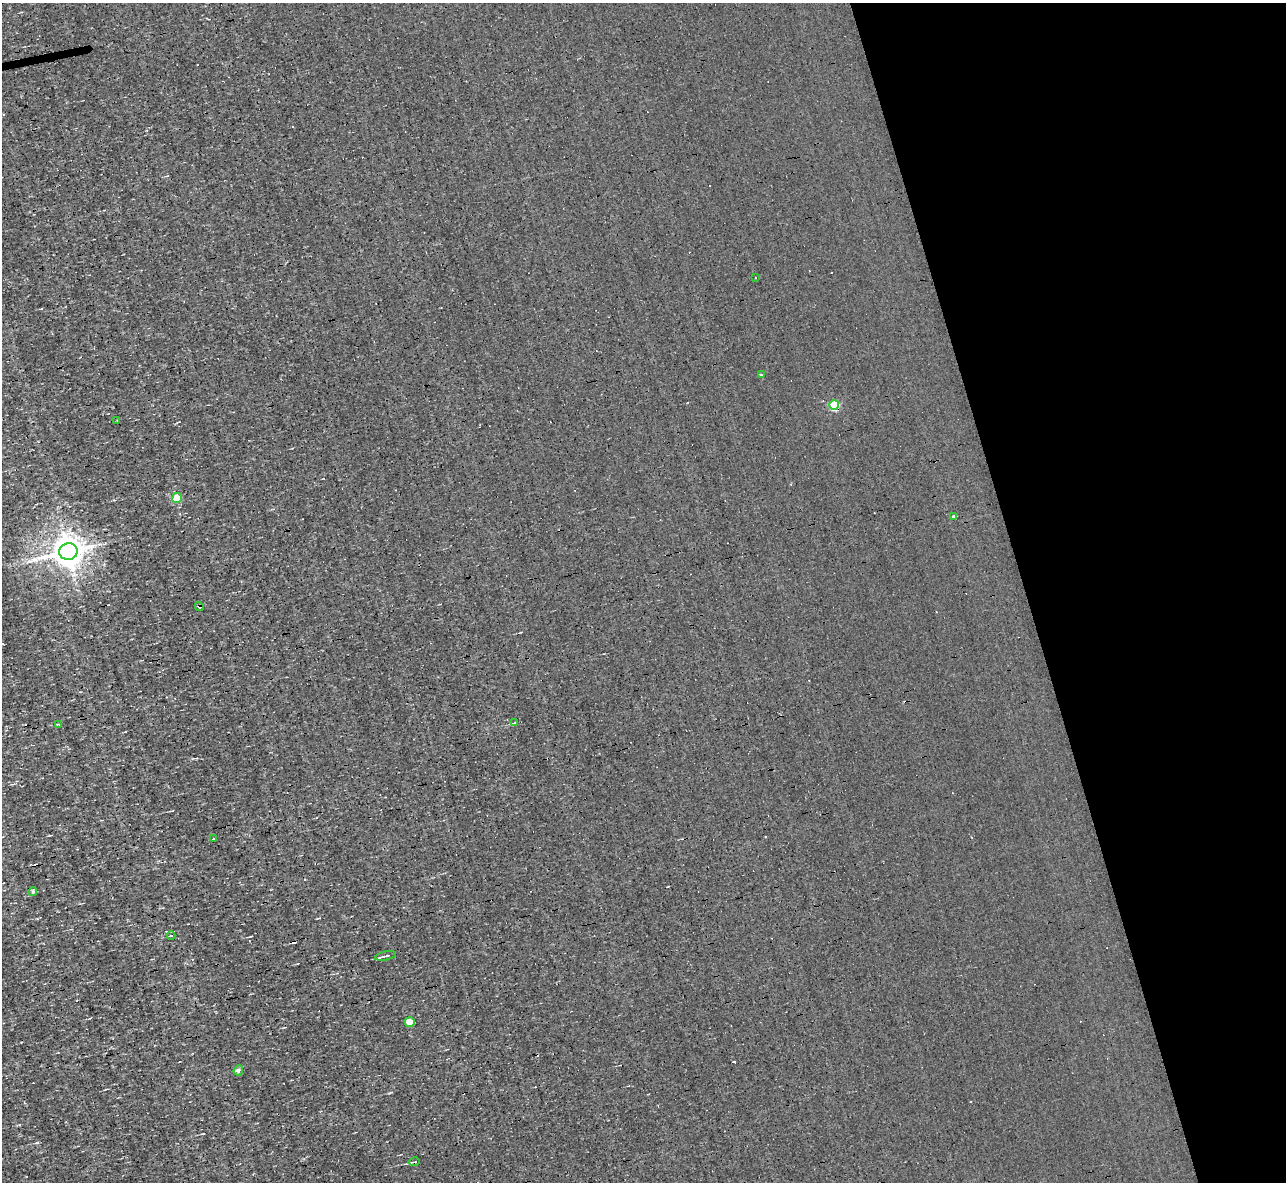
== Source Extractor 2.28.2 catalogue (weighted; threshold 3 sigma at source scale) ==
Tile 12 of 4 x 4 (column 4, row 3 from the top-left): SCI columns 3852-5135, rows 1326-2505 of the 5135 x 5132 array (HDU 1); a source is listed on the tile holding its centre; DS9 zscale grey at full resolution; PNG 1288 x 1184 px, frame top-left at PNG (2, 3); each listed source drawn as its Kron ellipse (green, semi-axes under 4 px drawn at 4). Shown black and unused: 20% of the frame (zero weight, under 3 of 4 exposures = <1% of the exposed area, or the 3 px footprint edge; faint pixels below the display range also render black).
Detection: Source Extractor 2.28.2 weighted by HDU 2 'WHT'; one run over the whole footprint, this tile lists its part. Background 0.00167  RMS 0.043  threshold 0.195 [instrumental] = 3 sigma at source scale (4.5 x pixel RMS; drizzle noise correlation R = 1.50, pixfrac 1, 0.05/0.05 arcsec/px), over >= 5 px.
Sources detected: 23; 6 cosmic-ray / hot-pixel residue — neither listed nor drawn; the other 17 listed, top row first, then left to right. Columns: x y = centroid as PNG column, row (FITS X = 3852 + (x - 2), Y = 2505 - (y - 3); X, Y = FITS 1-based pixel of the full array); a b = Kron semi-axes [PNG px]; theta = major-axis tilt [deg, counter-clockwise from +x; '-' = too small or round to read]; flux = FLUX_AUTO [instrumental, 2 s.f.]
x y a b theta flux
756 278 3 2 - 6.7
761 374 3 3 - 19
834 405 5 5 - 290
117 420 3 2 - 2.8
177 498 5 4 - 110
954 517 3 3 - 49
68 552 9 8 - 6900
199 606 4 3 - 6.5
514 723 3 3 - 57
58 724 4 2 - 4.6
214 839 3 3 - 9.8
33 891 4 3 - 8
171 936 4 3 - 3.3
386 956 11 3 12 9.4
410 1022 5 4 - 80
238 1070 5 4 - 16
414 1162 6 2 11 4.5
Overlapping masked pixels (flux is a lower limit): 2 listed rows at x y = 834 405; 199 606